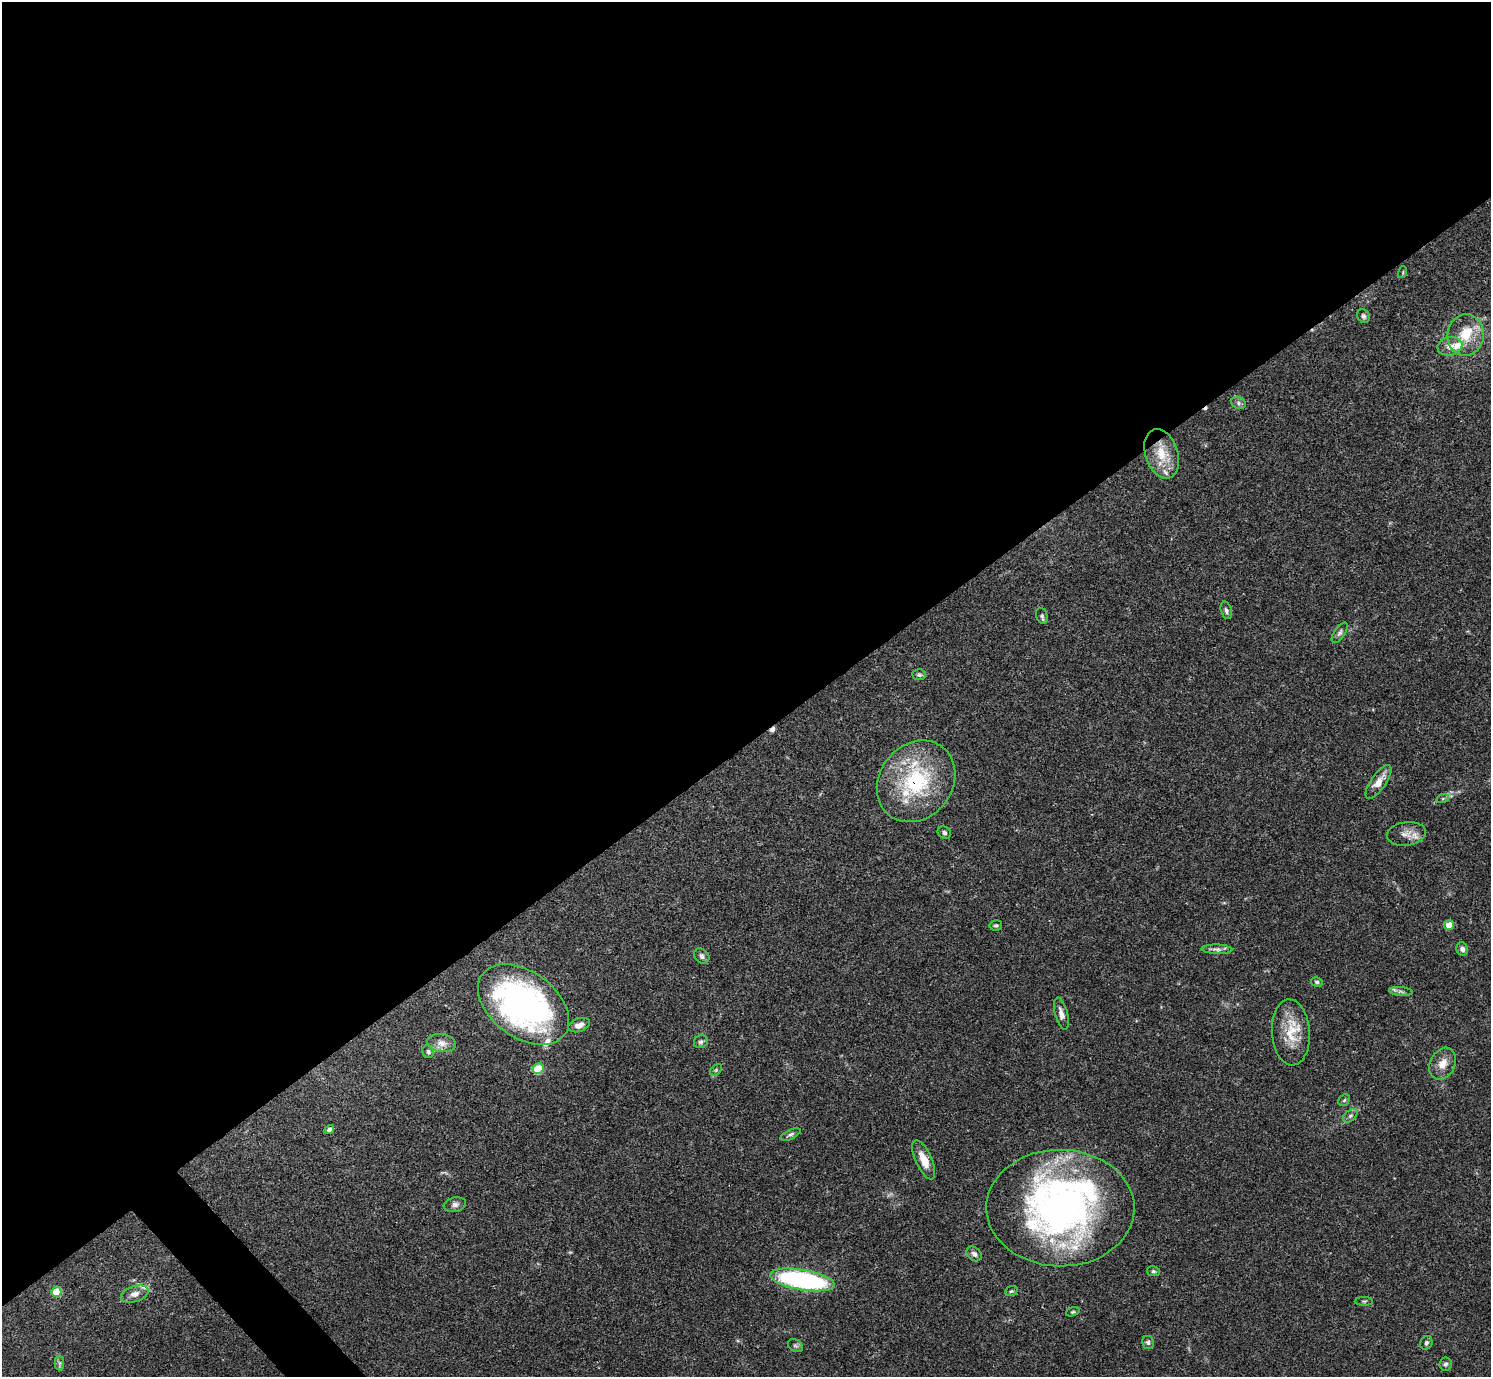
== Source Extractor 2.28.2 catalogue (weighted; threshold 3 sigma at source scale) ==
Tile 2 of 4 x 4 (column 2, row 1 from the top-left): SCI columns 1491-2979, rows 4285-5659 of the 5961 x 5958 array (HDU 1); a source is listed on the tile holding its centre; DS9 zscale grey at full resolution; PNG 1493 x 1379 px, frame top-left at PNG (2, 2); each listed source drawn as its Kron ellipse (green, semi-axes under 4 px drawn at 4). Shown black and unused: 55% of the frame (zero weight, under 3 of 4 exposures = <1% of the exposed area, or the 3 px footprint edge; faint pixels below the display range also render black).
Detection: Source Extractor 2.28.2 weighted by HDU 2 'WHT'; one run over the whole footprint, this tile lists its part. Background 0.0413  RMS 0.0026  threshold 0.0118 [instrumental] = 3 sigma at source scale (4.5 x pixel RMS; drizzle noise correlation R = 1.50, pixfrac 1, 0.05/0.05 arcsec/px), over >= 5 px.
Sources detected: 62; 2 cosmic-ray / hot-pixel residue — neither listed nor drawn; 8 inside a brighter listed object's ellipse — not listed separately; the other 52 listed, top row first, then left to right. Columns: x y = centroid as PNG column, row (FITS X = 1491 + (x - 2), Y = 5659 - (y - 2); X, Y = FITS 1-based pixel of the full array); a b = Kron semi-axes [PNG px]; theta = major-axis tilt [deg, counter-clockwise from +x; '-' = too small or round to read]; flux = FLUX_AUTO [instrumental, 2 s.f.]
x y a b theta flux
1403 272 6 3 73 0.29
1363 316 7 6 - 0.65
1466 335 21 18 83 7.8
1450 346 12 9 11 2.2
1238 403 7 6 - 0.7
1162 454 25 16 -72 7.1
1226 610 9 5 -74 0.65
1042 616 8 5 -71 0.55
1340 633 11 5 56 0.84
919 675 6 5 - 0.6
916 781 43 36 52 27
1378 782 20 7 55 3.1
1443 798 6 4 20 0.39
944 833 7 6 - 0.64
1406 834 19 12 8 2.8
996 925 6 5 - 0.46
1449 925 5 4 - 4.7
1217 949 15 4 -2 1.1
1462 949 7 5 -69 0.98
702 956 9 6 -42 0.91
1317 982 6 4 -12 0.48
1401 992 12 4 -5 0.77
523 1005 51 33 -36 93
1061 1014 16 6 -75 1.7
579 1025 11 6 18 1.6
1291 1032 33 19 -86 7.8
701 1042 7 6 - 0.78
442 1043 14 9 -10 2.1
428 1052 6 5 - 0.54
1443 1064 17 12 64 3.2
538 1069 5 5 - 13
716 1070 7 4 46 0.44
1344 1100 6 5 - 0.39
1350 1116 8 5 41 0.66
329 1129 5 4 - 1.2
791 1134 11 4 26 0.66
924 1160 21 8 -66 4
455 1205 11 7 14 1.1
1060 1208 74 58 -1 120
974 1254 8 6 -40 0.95
1153 1271 7 5 -12 0.48
803 1280 33 10 -10 55
1011 1291 6 4 20 0.42
56 1292 5 5 - 8.8
135 1294 14 8 18 1.7
1364 1301 9 4 0 0.43
1073 1312 7 4 19 0.4
1148 1342 6 6 - 0.59
1426 1343 7 6 - 0.62
795 1346 8 5 -33 0.58
60 1363 7 4 -90 0.63
1445 1364 7 6 - 0.74
Overlapping masked pixels (flux is a lower limit): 2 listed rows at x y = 1162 454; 916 781